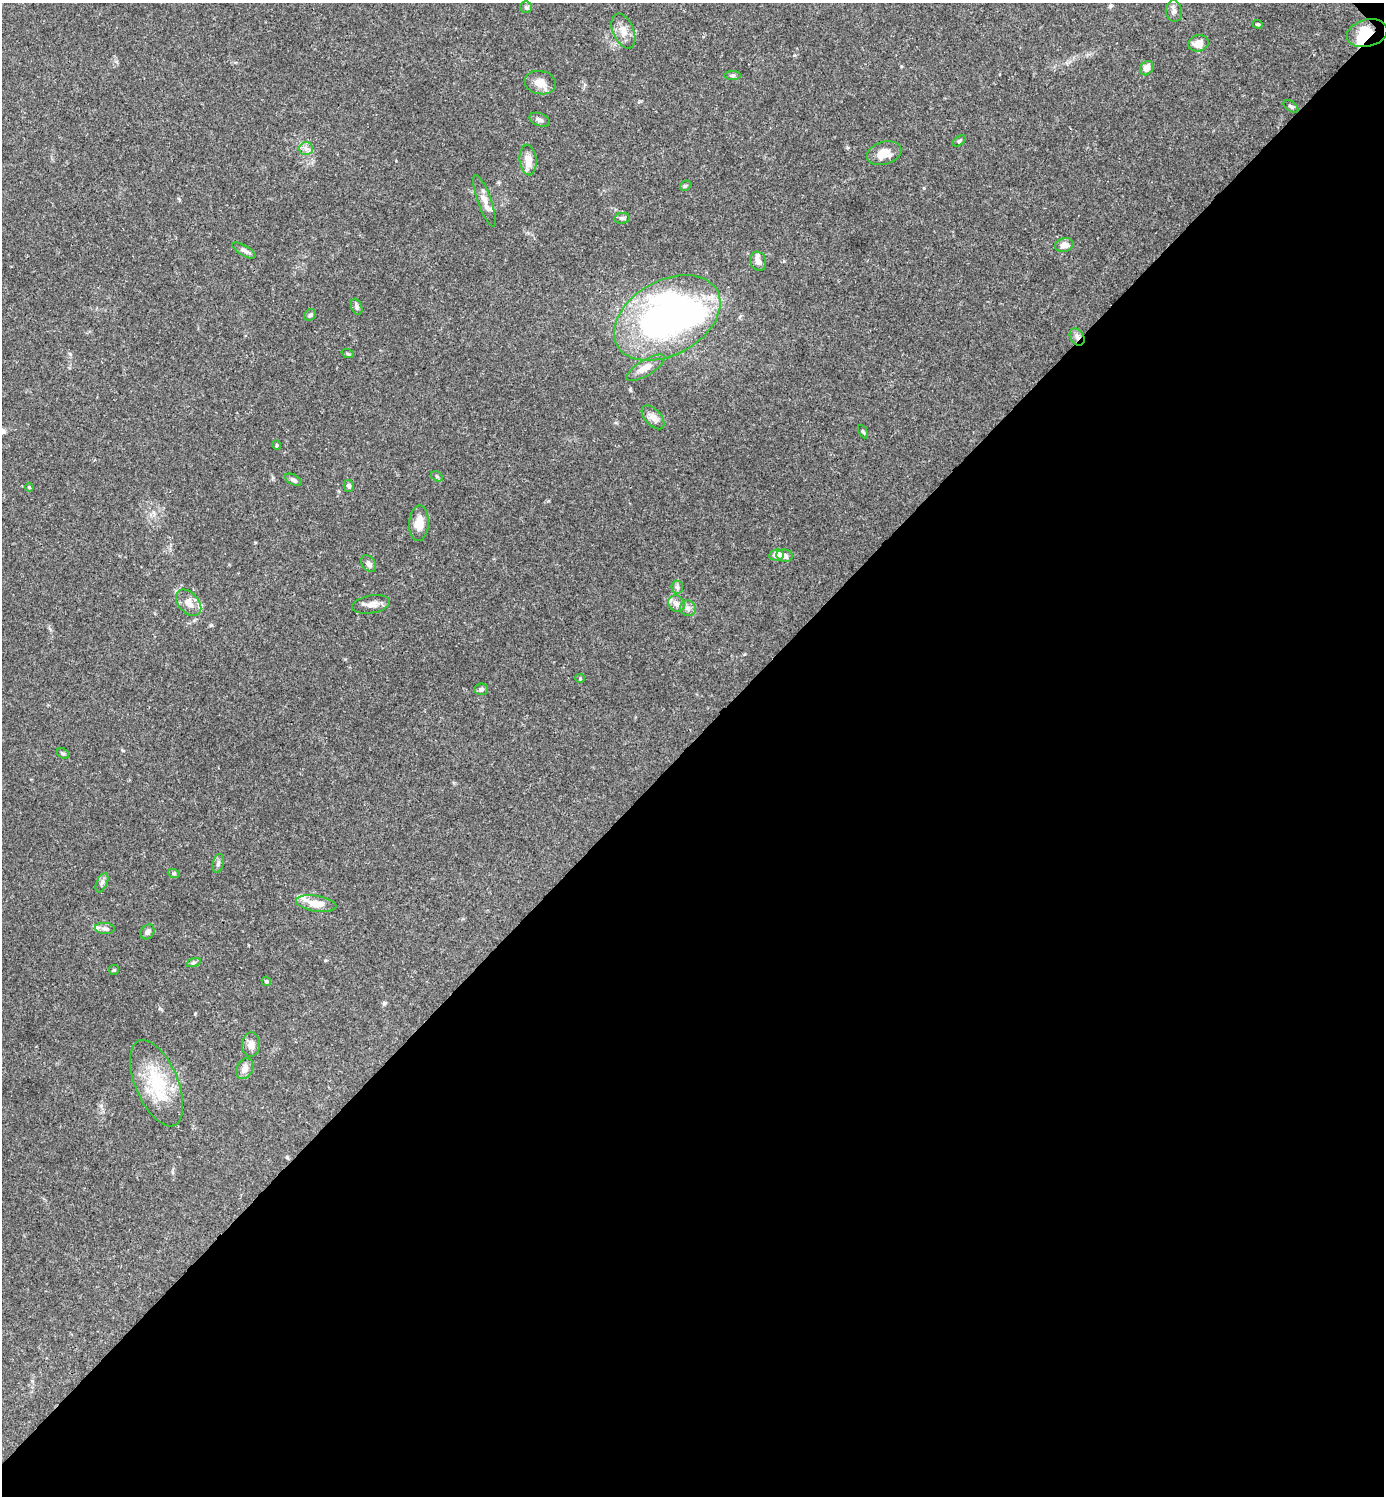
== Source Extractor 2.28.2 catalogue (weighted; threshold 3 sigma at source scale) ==
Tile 12 of 4 x 4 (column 4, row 3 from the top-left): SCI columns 4445-5826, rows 1498-2991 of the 5985 x 5985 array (HDU 1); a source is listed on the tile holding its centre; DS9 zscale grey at full resolution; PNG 1386 x 1498 px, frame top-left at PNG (2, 3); each listed source drawn as its Kron ellipse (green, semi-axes under 4 px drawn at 4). Shown black and unused: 51% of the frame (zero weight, under 3 of 4 exposures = <1% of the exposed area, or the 3 px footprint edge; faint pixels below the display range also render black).
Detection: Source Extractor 2.28.2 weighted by HDU 2 'WHT'; one run over the whole footprint, this tile lists its part. Background 0.153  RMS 0.0046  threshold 0.0206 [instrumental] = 3 sigma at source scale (4.5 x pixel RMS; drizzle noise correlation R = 1.50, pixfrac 1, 0.05/0.05 arcsec/px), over >= 5 px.
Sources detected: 65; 2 inside a brighter object's white glare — neither listed nor drawn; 5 inside a brighter listed object's ellipse — not listed separately; the other 58 listed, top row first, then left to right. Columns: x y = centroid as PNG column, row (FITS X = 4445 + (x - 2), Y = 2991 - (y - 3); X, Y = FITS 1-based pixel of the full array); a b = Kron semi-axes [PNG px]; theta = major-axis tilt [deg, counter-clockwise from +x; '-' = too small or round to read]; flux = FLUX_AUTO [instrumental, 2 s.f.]
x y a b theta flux
526 7 6 5 - 0.89
1174 11 11 8 -84 1.9
1258 24 5 4 - 0.61
623 31 18 10 -67 5
1367 33 20 13 14 14
1198 43 10 8 14 4.3
1147 68 7 6 - 3.4
733 75 8 4 0 0.84
540 83 16 11 -11 4.9
1291 106 8 5 -37 0.96
540 120 10 6 -20 1.6
959 141 7 3 36 0.67
306 149 7 6 - 1.7
884 153 18 11 17 5.6
528 160 15 8 -85 5.5
685 186 6 4 44 0.7
484 201 27 7 -70 4.1
622 218 8 5 8 1
1064 245 9 6 17 3.5
244 250 13 5 -30 1.7
758 261 10 8 -71 2.4
357 307 8 5 -70 1.3
310 315 6 5 - 0.85
667 318 57 37 29 180
1077 337 9 6 -58 1.9
348 354 6 4 -19 0.53
645 368 22 7 31 5.2
653 417 14 8 -47 2.8
863 432 7 4 -62 0.67
277 445 5 4 - 0.62
437 476 6 4 -30 0.68
293 480 9 5 -28 1.3
349 486 6 5 - 1.3
29 487 4 3 - 0.43
419 523 18 10 86 5.3
776 555 7 5 7 3.9
785 556 8 6 -9 2.4
369 563 9 6 -51 1.9
677 587 6 6 - 1
189 603 15 10 -48 4.7
371 604 19 9 10 3.5
677 604 9 8 - 2.1
688 608 8 8 - 1.8
580 678 4 4 - 0.48
481 689 7 6 - 1.3
63 753 6 5 - 0.83
218 863 9 5 79 1.3
174 874 6 4 -19 0.71
102 883 10 5 65 1.4
316 904 20 8 -9 7.9
105 928 10 5 -5 1.5
147 932 8 6 51 1.8
194 963 8 3 19 0.78
114 970 5 5 - 0.53
266 981 5 4 - 0.73
251 1045 12 9 85 2.8
245 1069 11 8 63 3.3
157 1083 46 21 -67 25
Overlapping masked pixels (flux is a lower limit): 2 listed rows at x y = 1367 33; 1077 337
Unlisted compact peaks at least as high as the median listed source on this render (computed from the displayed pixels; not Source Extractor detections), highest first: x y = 384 1003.